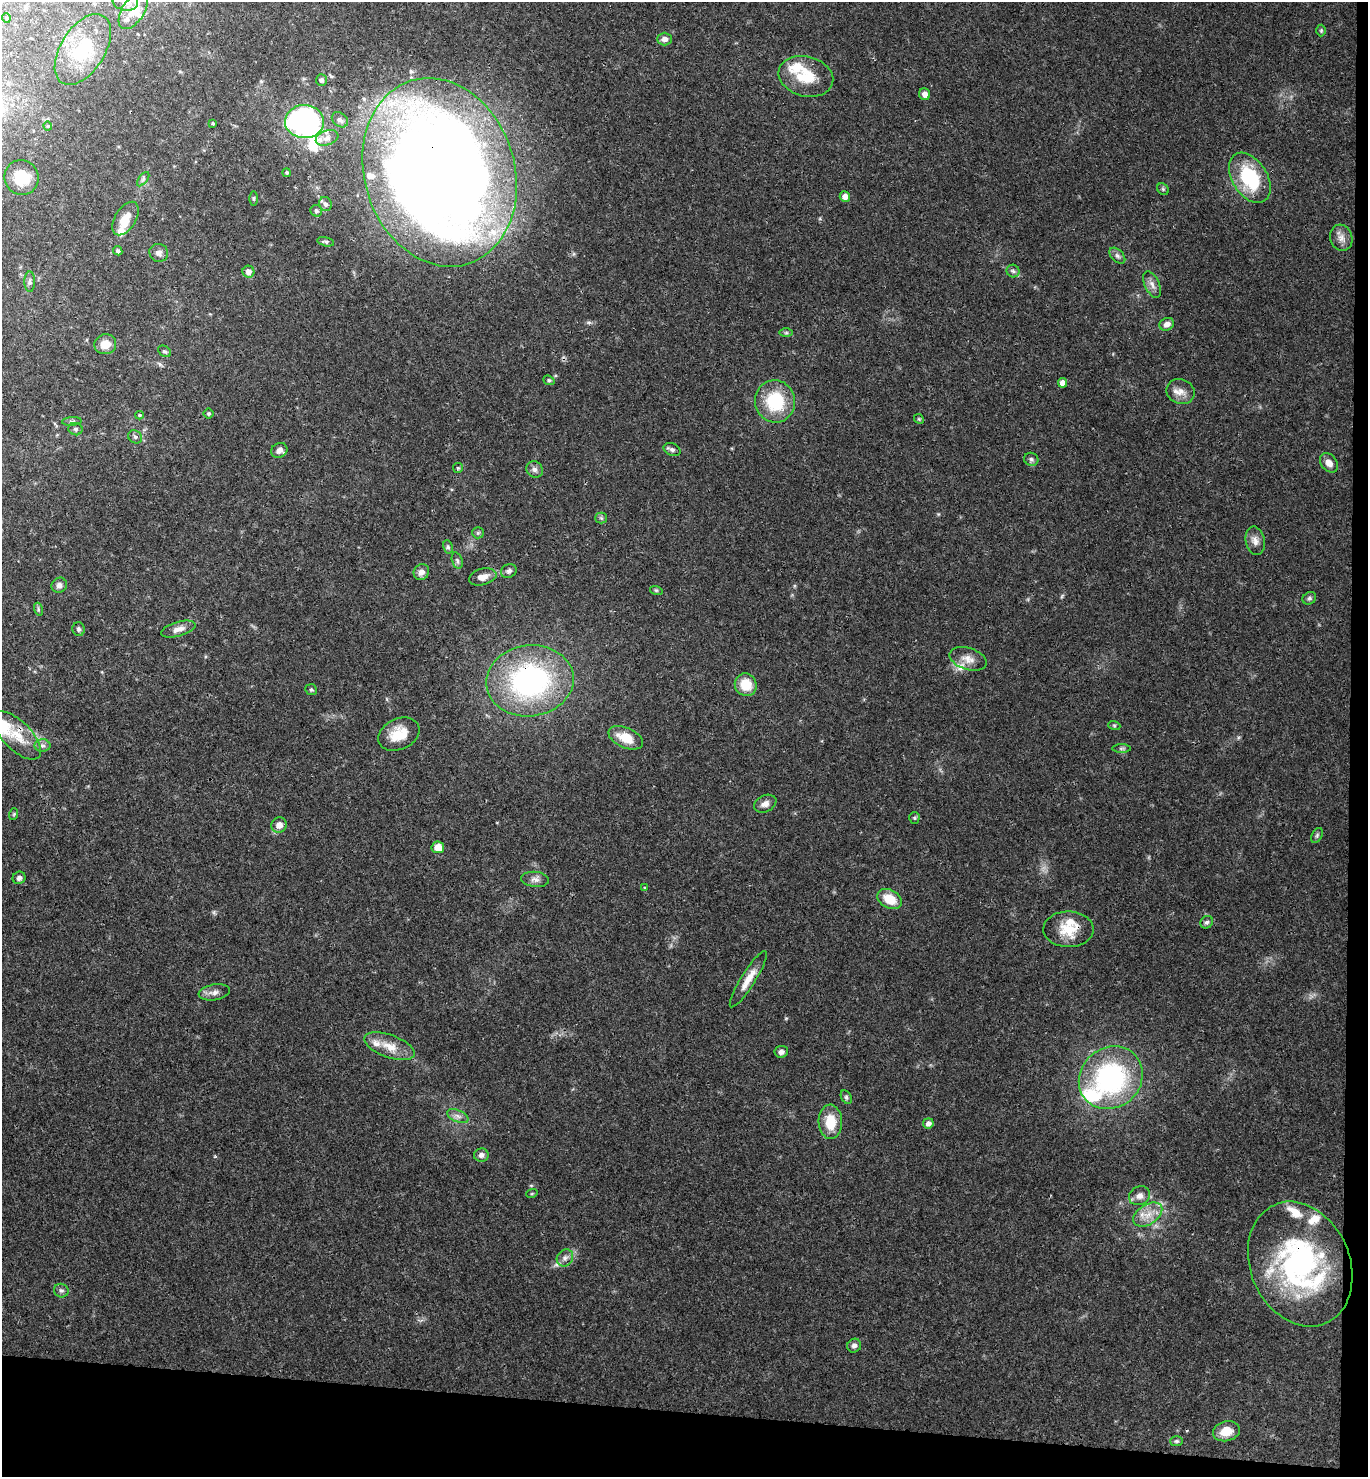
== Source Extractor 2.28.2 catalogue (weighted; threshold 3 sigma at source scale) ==
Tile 9 of 3 x 3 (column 3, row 3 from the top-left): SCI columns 2892-4257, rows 10-1484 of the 4515 x 4442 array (HDU 1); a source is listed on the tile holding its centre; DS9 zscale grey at full resolution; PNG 1370 x 1479 px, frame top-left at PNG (2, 2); each listed source drawn as its Kron ellipse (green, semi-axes under 4 px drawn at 4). Shown black and unused: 6% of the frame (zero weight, under 3 of 4 exposures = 6% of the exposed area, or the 3 px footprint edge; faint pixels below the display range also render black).
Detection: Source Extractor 2.28.2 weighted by HDU 2 'WHT'; one run over the whole footprint, this tile lists its part. Background 0.039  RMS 0.003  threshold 0.0133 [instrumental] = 3 sigma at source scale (4.5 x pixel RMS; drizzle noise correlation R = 1.50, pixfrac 1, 0.05/0.05 arcsec/px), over >= 5 px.
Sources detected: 126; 2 inside a brighter object's white glare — neither listed nor drawn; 15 inside a brighter listed object's ellipse — not listed separately; the other 109 listed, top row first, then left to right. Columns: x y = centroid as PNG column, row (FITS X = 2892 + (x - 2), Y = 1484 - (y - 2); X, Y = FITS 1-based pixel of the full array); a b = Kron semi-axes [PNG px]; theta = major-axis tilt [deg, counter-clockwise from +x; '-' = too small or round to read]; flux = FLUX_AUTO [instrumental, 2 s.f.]
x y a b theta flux
125 2 13 8 -9 1.8
133 11 21 11 58 4.6
6 18 5 3 - 0.24
1321 30 6 5 - 0.44
665 39 7 6 - 1.5
83 49 39 22 58 14
806 76 28 20 -14 9.7
321 80 6 5 - 0.66
925 94 6 5 - 1.4
340 120 9 6 -39 1
304 122 19 16 -2 92
213 123 3 3 - 0.33
48 126 4 4 - 0.31
327 138 12 7 19 1.6
440 172 96 75 -73 560
286 173 4 4 - 0.35
21 177 17 17 - 7.1
1250 178 27 17 -58 21
143 179 8 4 54 0.65
1163 189 6 5 - 0.48
845 197 5 5 - 2
254 198 7 3 90 0.37
325 204 7 6 - 0.86
316 211 6 5 - 0.66
125 218 19 10 58 4
1341 238 13 11 -74 2.2
326 242 8 4 -13 0.58
118 251 5 4 - 0.5
159 253 9 9 - 1.4
1117 256 9 6 -45 0.92
1013 271 6 6 - 0.66
248 272 6 6 - 1.9
30 282 10 5 90 0.87
1152 284 14 7 -65 1.7
1167 324 7 6 - 1.5
786 333 7 4 0 0.49
105 344 11 10 - 3.5
165 351 7 5 -35 0.56
549 380 6 4 -21 0.48
1062 383 5 4 - 1.8
1180 392 14 12 -21 2.6
775 401 21 20 - 15
209 413 5 5 - 0.49
139 415 4 4 - 0.34
919 419 5 4 - 0.36
72 421 10 4 4 0.64
75 429 7 6 - 0.76
135 437 7 6 - 0.78
279 450 8 7 - 1.7
672 450 9 6 -24 0.94
1031 459 7 6 - 0.71
1329 463 10 7 -53 1.9
458 468 5 5 - 0.43
535 469 9 7 -43 1.1
601 518 5 5 - 0.55
478 533 6 5 - 0.51
1255 541 14 9 -78 2.1
448 547 7 4 -79 0.58
457 560 8 5 -72 0.69
509 571 8 6 27 0.98
421 572 8 7 - 1.8
483 577 14 8 15 2.4
59 585 8 7 - 1.3
656 590 6 4 -18 0.39
1309 598 7 6 - 0.67
38 609 6 4 -73 0.44
78 629 7 6 - 0.69
178 629 18 7 16 2.2
968 659 19 11 -17 3.1
530 681 44 35 7 62
746 685 11 10 - 6.2
311 690 6 5 - 0.45
1114 725 6 4 -19 0.39
399 734 22 15 25 6.9
17 735 31 14 -46 7
626 738 18 10 -24 6.1
42 745 8 6 -1 0.81
1121 748 9 4 0 0.6
765 804 12 8 24 1.8
14 814 6 3 72 0.38
914 818 5 5 - 0.41
279 825 8 7 - 2.1
1317 835 8 5 64 0.55
438 847 6 6 - 3.9
19 878 6 6 - 0.95
535 879 14 7 -6 1.5
644 888 3 3 - 0.31
890 899 13 9 -29 6.1
1207 922 7 6 - 0.71
1068 929 25 18 -1 7.6
748 979 33 7 58 4
214 992 16 8 9 1.7
389 1046 26 11 -20 5
781 1052 7 6 - 1
1111 1078 33 30 41 49
846 1097 7 5 -60 0.61
458 1116 11 6 -25 1.3
830 1122 17 11 -88 7.3
928 1123 5 5 - 1.2
481 1155 7 6 - 1.3
532 1193 6 3 19 0.31
1139 1196 11 9 29 1.8
1148 1215 16 10 33 3.8
565 1258 9 8 - 1.3
1300 1264 64 49 -66 68
61 1291 7 6 - 0.79
854 1346 7 6 - 1
1226 1431 13 10 13 4
1176 1441 6 5 - 0.5
Overlapping masked pixels (flux is a lower limit): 4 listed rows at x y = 440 172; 530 681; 1068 929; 1300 1264
Isophote crosses this tile's border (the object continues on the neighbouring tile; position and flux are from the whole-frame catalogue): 1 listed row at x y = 125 2